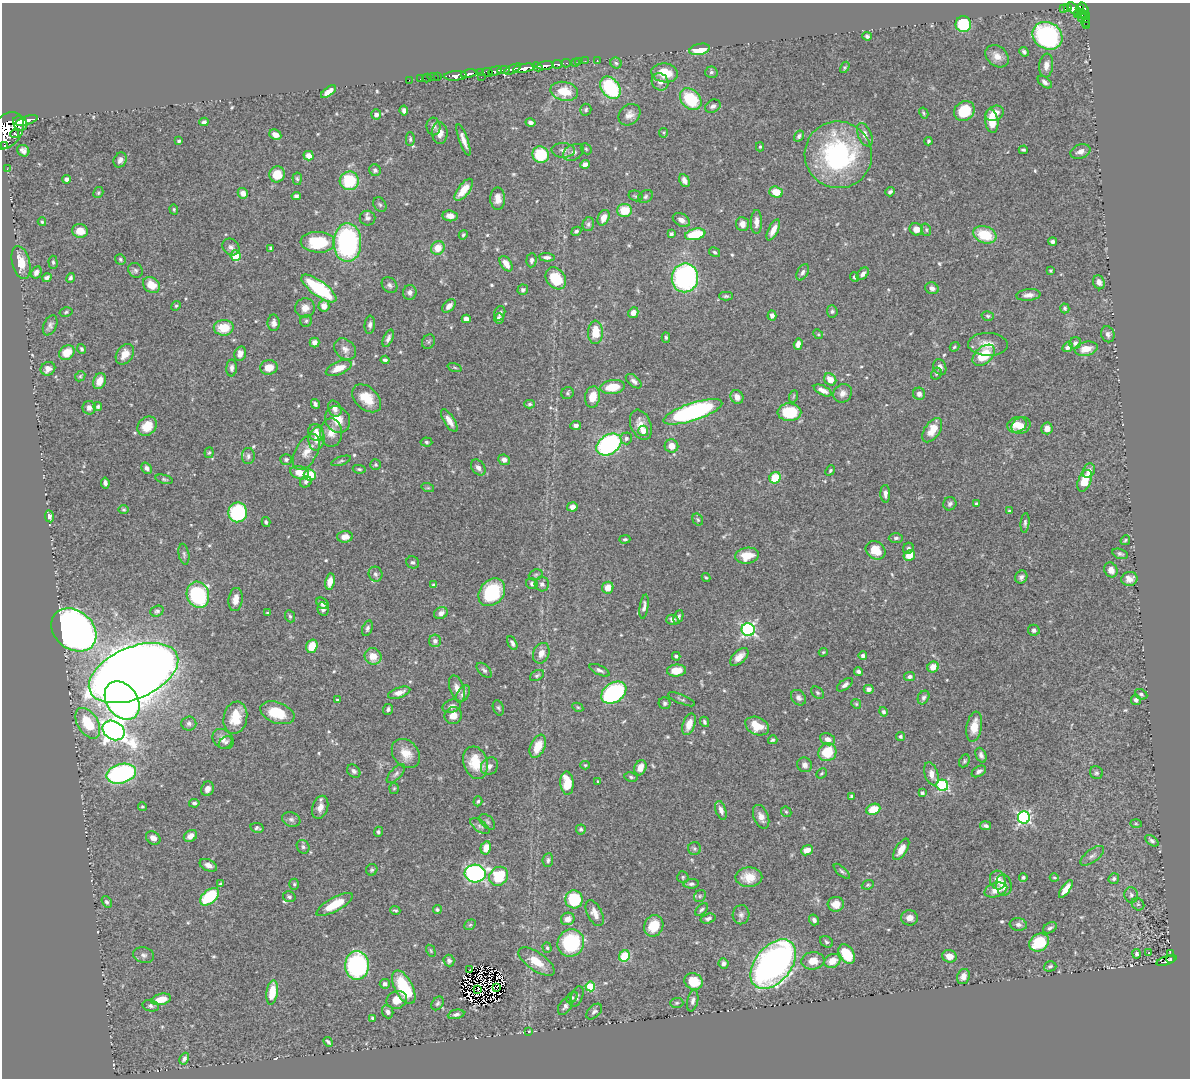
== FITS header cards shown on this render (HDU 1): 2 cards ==
NAXIS1  =                 1188
NAXIS2  =                 1076

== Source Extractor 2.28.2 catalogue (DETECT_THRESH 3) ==
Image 1188 x 1076 px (HDU 1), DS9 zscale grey, 1 PNG px = 1 image px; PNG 1192 x 1080 px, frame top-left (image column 1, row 1076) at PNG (2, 3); each listed source drawn as its Kron ellipse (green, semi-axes under 4 px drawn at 4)
Background 0.484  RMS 0.014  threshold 0.0415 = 3 sigma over >= 5 px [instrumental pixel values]
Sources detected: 593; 10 with non-positive FLUX_AUTO (blend fragments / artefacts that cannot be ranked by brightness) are neither listed nor drawn; of the other 583, the 500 brightest by FLUX_AUTO listed and drawn (83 fainter detections omitted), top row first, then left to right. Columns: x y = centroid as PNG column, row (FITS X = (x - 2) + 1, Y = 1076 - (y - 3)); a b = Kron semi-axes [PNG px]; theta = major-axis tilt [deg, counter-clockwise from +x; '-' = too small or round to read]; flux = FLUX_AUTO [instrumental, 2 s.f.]
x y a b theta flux
1068 8 4 3 - 120
1073 8 6 3 -59 120
1084 8 6 3 -58 220
1063 9 3 3 - 16
1080 9 4 3 - 58
1077 14 4 2 - 16
1082 14 5 5 - 40
1085 15 4 3 - 24
1081 18 3 2 - 18
1086 21 6 3 80 18
963 24 8 8 - 45
1087 25 3 3 - 21
867 36 5 4 - 2.1
1047 36 15 13 -31 150
699 49 10 5 13 21
1024 52 5 4 - 2.3
997 56 13 10 -41 9.1
597 60 2 2 - 5.7
579 61 2 2 - 8.5
585 61 2 2 - 3
566 63 4 2 - 33
575 63 3 2 - 14
616 63 6 5 - 1.7
557 64 5 3 - 99
1046 65 12 7 84 6
546 66 8 3 6 500
537 67 5 3 - 300
845 67 6 3 59 1.1
524 68 11 4 10 780
513 69 9 3 26 140
503 70 6 3 5 160
495 71 7 3 16 230
487 72 5 3 - 100
711 72 6 5 - 2.1
480 73 3 2 - 17
665 73 13 9 -8 19
469 74 8 3 11 440
455 76 11 4 2 490
433 77 6 2 -5 20
437 77 2 2 - 3.1
481 77 2 2 - 11
427 78 4 3 - 8.8
420 79 2 2 - 6.8
409 80 2 2 - 6.2
660 82 9 8 - 5.3
1045 82 8 5 -37 3.4
610 88 12 8 -53 77
564 91 14 9 -12 21
328 92 9 4 36 6
691 99 12 9 -46 44
713 106 8 6 28 3.1
586 110 6 5 - 1.8
404 111 5 4 - 3
964 111 11 9 41 34
924 113 6 3 -60 1.3
995 113 9 7 26 9.8
376 114 5 5 - 3.5
629 115 12 9 42 6.5
27 120 11 4 17 730
992 121 12 6 -81 18
204 122 4 4 - 2.2
530 122 5 4 - 3.7
20 123 8 6 -43 920
433 126 9 7 -81 3.8
7 131 21 14 52 2400
440 133 11 8 -88 6.4
664 133 5 4 - 1.2
15 134 4 3 - 110
275 135 6 5 - 6
865 135 12 6 -67 6
799 136 6 4 59 2.4
410 139 7 4 -90 1.5
463 140 16 4 -70 6.4
179 141 4 3 - 1.5
928 141 4 3 - 1.4
5 146 3 3 - 950
760 147 4 4 - 1.3
586 149 6 5 - 1.3
563 150 11 7 -5 4.8
1023 150 4 3 - 1.5
23 151 6 5 - 4.1
1080 151 10 6 18 4.7
573 152 11 7 27 5.1
541 155 8 8 - 37
838 155 34 33 - 150
309 156 5 4 - 7.2
120 160 8 6 62 3.8
585 164 5 4 - 3.9
7 169 2 2 - 1.7
375 170 6 5 - 2.4
277 174 8 7 - 19
67 179 4 4 - 4.9
297 179 6 4 -85 1.6
349 181 9 9 - 40
684 181 7 5 -64 4.7
464 190 13 5 52 15
776 192 7 5 -18 16
890 192 5 4 - 2.2
98 193 6 4 59 1.4
243 193 6 5 - 5.8
296 196 5 4 - 2.8
636 196 7 5 -14 1.7
645 197 8 6 34 2.2
498 199 11 7 -88 8.1
380 205 8 6 -56 2
174 209 5 4 - 1.2
624 210 7 6 - 21
450 216 7 5 -6 6.8
367 218 8 7 - 3.2
604 218 8 5 67 7.9
681 220 9 6 -29 4.9
42 222 4 3 - 1.3
756 222 12 5 89 6
588 224 7 5 75 2.4
742 224 7 6 - 6
916 229 7 6 - 7.3
773 230 11 5 63 8.8
926 230 6 5 - 1.4
80 231 8 7 - 12
576 231 5 4 - 1.6
671 234 4 4 - 2.2
695 234 10 5 13 37
463 235 5 4 - 1.4
985 235 12 8 -19 30
318 242 17 10 -3 44
1053 242 4 4 - 2.5
347 243 19 14 -89 170
231 247 9 7 -41 3.4
270 248 4 3 - 1.4
438 248 7 6 - 12
714 252 6 4 -31 1.7
235 256 5 5 - 32
547 257 7 4 -5 2.8
120 259 5 5 - 1.6
532 260 7 5 86 3
21 262 17 9 -76 17
53 262 6 4 -88 1.6
506 264 8 5 -54 8.1
135 270 8 6 -45 2.2
1050 271 4 4 - 1.3
36 272 6 5 - 4.2
803 272 9 5 62 2.8
863 274 7 5 47 3.9
855 277 5 4 - 1.9
47 278 5 4 - 2.4
70 278 5 4 - 2
556 278 12 9 -51 31
685 278 14 13 - 180
1099 282 7 5 -67 4.6
151 285 9 7 -40 14
389 285 9 7 -47 3
319 288 21 7 -36 75
932 288 7 5 -24 4.9
523 290 5 5 - 2.2
410 292 7 7 - 3.6
1028 295 12 5 5 4.8
726 296 7 4 0 1.9
176 306 5 4 - 1.3
324 306 5 5 - 9.1
449 306 8 5 46 4.3
305 308 10 9 - 7.1
1065 308 5 4 - 1.8
832 311 6 5 - 2.2
66 312 6 4 12 1.6
500 313 7 5 71 2.1
633 313 5 5 - 5.4
772 315 5 4 - 4.1
988 316 6 4 -14 1.6
466 319 4 4 - 7.7
499 319 5 4 - 3.8
306 321 6 6 - 1.7
274 323 8 6 -89 3.9
50 325 11 6 66 3.5
370 325 9 5 85 3
224 328 10 8 2 21
595 332 12 7 89 19
818 334 5 4 - 1.2
1108 334 8 6 -69 3.4
666 337 5 4 - 1.6
388 338 9 4 66 2.9
314 342 5 4 - 4.1
428 342 7 6 - 1.7
1075 343 6 5 - 2.4
798 344 6 4 73 6
988 344 20 11 -2 11
954 347 5 3 - 1.3
1068 347 5 4 - 2.7
81 349 5 4 - 1.8
345 349 12 9 -42 5.6
1086 349 12 7 10 11
67 353 8 7 - 16
125 354 11 8 56 11
240 354 7 5 75 5.6
984 355 13 8 42 26
385 360 4 3 - 2.4
269 367 8 7 - 12
455 367 7 3 -19 1.1
940 367 8 6 -67 4.2
232 368 8 5 86 3.4
339 368 14 6 22 14
48 369 7 6 - 6.5
936 374 6 5 - 1.6
80 376 5 4 - 1.5
830 379 7 5 -44 11
99 381 8 6 68 11
634 381 9 5 -41 3.8
613 387 12 7 7 21
823 390 9 4 -26 6.6
568 393 6 6 - 1.8
843 393 10 8 43 5.4
919 394 6 6 - 3.9
794 396 6 4 70 1.2
592 397 11 7 79 14
737 397 7 6 - 6.7
367 398 17 11 -42 19
315 404 5 3 - 2.2
529 404 5 4 - 1.8
98 407 4 4 - 1.8
89 408 7 6 - 4.3
335 409 8 6 -63 4.7
693 412 31 8 18 180
789 412 12 9 -1 41
337 420 14 12 -55 13
449 421 13 5 -58 8
576 425 5 4 - 2.9
641 425 16 10 -68 11
1017 425 10 7 20 11
147 426 10 8 47 16
1021 426 10 8 31 9.6
1047 428 6 5 - 6.4
932 430 14 7 56 14
643 431 5 5 - 12
316 433 9 7 -60 7.1
331 433 14 11 89 9.3
626 438 6 6 - 2.4
317 439 11 8 82 11
426 442 6 4 -5 1.6
609 444 13 9 33 160
671 446 7 6 - 9.2
306 452 19 11 61 11
209 453 5 4 - 1.4
248 456 8 6 90 2.9
286 460 6 5 - 2
504 460 6 5 - 4.4
341 461 10 4 19 1.8
376 465 5 5 - 1.6
478 467 9 6 -53 4
147 468 6 4 -51 3.7
359 469 6 4 -10 1.5
830 470 6 4 51 1.5
1089 471 7 5 63 3.9
299 473 9 6 -17 10
310 475 6 5 - 27
775 478 6 5 - 32
164 479 9 4 -15 1.7
1085 481 11 6 67 22
306 482 6 5 - 2.6
105 483 5 4 - 3.1
428 488 6 4 -17 1.2
885 494 9 5 -88 4.4
976 503 4 3 - 1.2
950 504 7 6 - 2.5
572 507 5 4 - 4.8
124 510 5 4 - 1.2
1009 511 4 4 - 1.2
238 512 10 9 - 79
49 516 6 4 -81 3.5
698 520 6 5 - 1.5
266 522 5 3 - 1.4
1025 523 10 4 85 2.3
345 537 8 5 3 6.1
896 538 7 4 2 2.3
625 539 5 3 - 1.6
1125 540 5 3 - 1.3
908 548 6 5 - 2.3
875 550 10 8 -37 17
184 554 10 5 -80 2.4
1120 554 8 5 -16 2.1
909 555 6 5 - 15
747 556 12 8 9 18
413 562 6 6 - 2.2
1111 570 8 6 -62 6.1
375 574 7 7 - 2.7
536 575 7 5 22 1.7
1021 577 6 6 - 2.7
706 578 4 3 - 1.2
1129 579 8 7 - 6.1
330 582 8 5 80 7.8
532 584 6 5 - 2.4
542 584 7 7 - 3.3
434 585 4 3 - 1.7
608 588 6 5 - 11
492 592 15 12 52 61
198 595 13 11 -71 100
235 600 12 7 82 7.8
322 603 7 5 -38 3.7
644 607 12 4 81 3.6
323 609 7 5 -76 3.1
157 611 7 5 22 2.2
267 613 4 3 - 1.4
441 613 7 5 23 4.5
290 616 6 4 -68 1.7
678 617 7 4 69 2
672 620 6 5 - 3.1
367 628 8 5 69 2.7
74 630 24 19 -40 680
748 630 6 6 - 190
1034 630 6 5 - 2.1
435 641 6 6 - 3.2
512 643 7 4 -62 2.7
312 646 7 5 71 18
823 652 5 3 - 1.2
541 653 10 8 69 7.1
373 656 8 8 - 12
676 656 4 3 - 1.9
863 656 4 4 - 3.7
739 657 11 6 44 7.7
933 667 6 5 - 10
484 670 9 5 -45 2.5
599 670 11 5 -25 3.1
676 671 9 6 5 15
858 671 4 4 - 2.7
134 673 47 26 23 3300
537 675 7 5 29 1.8
910 677 5 4 - 2.6
845 685 9 5 37 3.4
457 688 13 7 -70 6.9
869 689 5 4 - 3.8
399 693 11 5 19 6.9
614 693 14 9 34 170
817 693 7 5 -40 1.7
463 694 9 5 58 4
1141 694 6 5 - 1.8
923 697 7 5 61 2.7
798 698 8 6 -49 3.7
682 699 14 4 -23 2.2
337 700 4 3 - 1.4
1136 700 5 5 - 2.5
122 701 21 15 -54 380
665 703 6 6 - 2
856 704 5 4 - 1.2
452 706 9 6 19 3.8
578 707 6 4 -28 1.2
498 708 8 5 -68 1.7
388 709 5 5 - 2.3
883 712 5 4 - 2.1
277 713 18 10 -19 31
453 715 9 8 - 8.2
235 718 16 11 80 23
704 722 5 4 - 2
88 723 17 10 -58 32
189 723 7 7 - 3
689 724 11 6 71 9.5
757 726 12 8 -25 17
974 727 15 7 80 13
114 730 11 9 -33 690
900 736 5 4 - 1.8
223 739 11 9 -42 6.5
828 739 8 5 -21 5.1
773 740 5 4 - 1.6
226 742 7 5 35 2.1
538 746 12 7 66 16
827 752 9 8 - 29
406 754 16 12 -48 15
981 755 8 5 -66 3.2
964 761 7 5 64 1.6
475 763 16 12 -72 25
585 765 4 4 - 1.1
805 765 7 7 - 4.1
489 766 9 8 - 5
640 768 8 5 70 8.2
354 771 7 6 - 2.8
979 771 8 5 32 3.1
821 773 6 4 44 1.3
1096 773 7 6 - 2.1
121 774 15 9 14 160
396 774 12 5 45 3.1
931 774 12 6 -71 6.8
631 777 7 4 -11 1.6
598 781 4 3 - 1.2
567 783 12 6 -85 22
942 785 6 5 - 100
394 788 5 5 - 1.2
207 789 7 6 - 5.3
922 793 4 3 - 2.4
851 796 4 3 - 1.4
478 801 5 4 - 1.6
194 803 5 4 - 2.1
142 807 4 4 - 1.2
320 807 12 7 71 7.1
873 809 7 5 24 20
721 810 10 5 -71 4.1
786 812 6 4 -42 1.1
761 817 12 7 -68 6.7
1024 817 6 6 - 200
291 819 9 7 -21 3.2
487 822 9 5 -45 2.3
1136 824 6 4 -2 1.1
480 826 11 5 -36 2.9
986 826 5 4 - 2.6
257 828 7 5 -11 2
581 829 5 5 - 1.5
378 832 5 4 - 1.9
190 836 7 5 33 7.3
153 838 8 6 -35 5.8
1152 841 8 4 -36 2.3
303 847 7 6 - 2.3
486 848 6 5 - 11
695 848 6 6 - 2
901 849 12 5 58 8.7
807 850 6 5 - 7.8
1092 856 14 6 37 4
548 860 7 5 83 2.3
208 865 9 5 -24 4.8
372 870 6 5 - 1.8
842 871 10 4 -42 1.9
475 874 10 9 - 220
499 876 10 9 - 38
683 877 6 5 - 1.6
749 877 13 9 -1 15
1023 877 4 4 - 1.5
1054 878 4 4 - 1.2
1114 879 5 5 - 2.5
998 880 9 7 -77 9.1
220 884 4 3 - 1.3
294 884 5 4 - 1.5
691 884 8 4 6 2.6
868 885 6 4 21 1.5
1004 885 10 8 -79 9.8
1066 889 10 4 55 9.7
996 890 12 7 17 11
1131 895 8 6 -79 3
700 896 6 5 - 1.8
209 897 11 6 40 49
289 897 6 5 - 2.1
574 899 9 8 - 47
107 902 6 4 -54 2
836 904 8 7 - 10
1138 904 7 5 -41 1.9
334 905 20 7 29 24
395 910 5 4 - 1.7
437 910 4 4 - 1.8
702 910 8 4 44 2.2
595 913 14 7 -63 7.1
741 915 9 8 - 3.9
910 918 8 7 - 6.1
568 919 7 6 - 6.2
708 919 7 4 16 3.1
814 920 5 5 - 2.8
1018 924 9 6 -9 3.2
470 925 6 5 - 1.5
654 926 11 9 61 22
1050 928 7 5 29 2.3
826 942 7 5 -37 2.1
571 943 14 13 - 68
1039 943 10 8 32 35
547 948 5 4 - 1.5
431 951 6 3 -60 1.1
1149 953 3 2 - 1.8
847 954 10 7 -56 29
1136 954 4 4 - 2.1
1170 954 3 2 - 5.1
144 955 10 7 -14 3.4
625 956 6 5 - 40
949 956 7 6 - 7.5
1170 959 4 3 - 23
1166 960 10 4 19 45
449 961 6 5 - 2.6
813 961 11 8 6 11
832 961 8 6 27 12
536 962 21 9 -34 16
723 963 5 5 - 3.4
773 964 28 18 51 480
357 965 14 12 89 140
1050 966 6 5 - 2.2
469 970 3 2 - 1.7
963 976 8 6 69 5.2
694 981 9 8 - 21
385 984 5 5 - 3.3
590 986 5 5 - 42
404 987 18 9 -62 46
496 987 2 2 - 1.4
478 989 3 2 - 1.3
272 992 12 5 82 22
572 997 6 4 48 1.6
577 997 11 6 68 2.5
161 999 10 5 13 14
397 1000 10 8 23 11
693 1001 11 5 78 3.5
437 1003 7 5 56 2.1
677 1003 6 5 - 1.5
151 1006 8 5 -12 2.5
565 1006 9 6 56 3.1
594 1011 9 6 44 2.5
388 1012 7 5 -69 3.3
456 1014 8 4 11 2.9
372 1018 3 3 - 1.6
529 1031 4 3 - 1.1
328 1042 5 3 - 1.8
184 1059 6 4 61 2.8
At the frame edge (FLAGS 8, measured only in part): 1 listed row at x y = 7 131
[83 fainter detections neither listed nor drawn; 10 non-positive-flux detections neither listed nor drawn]